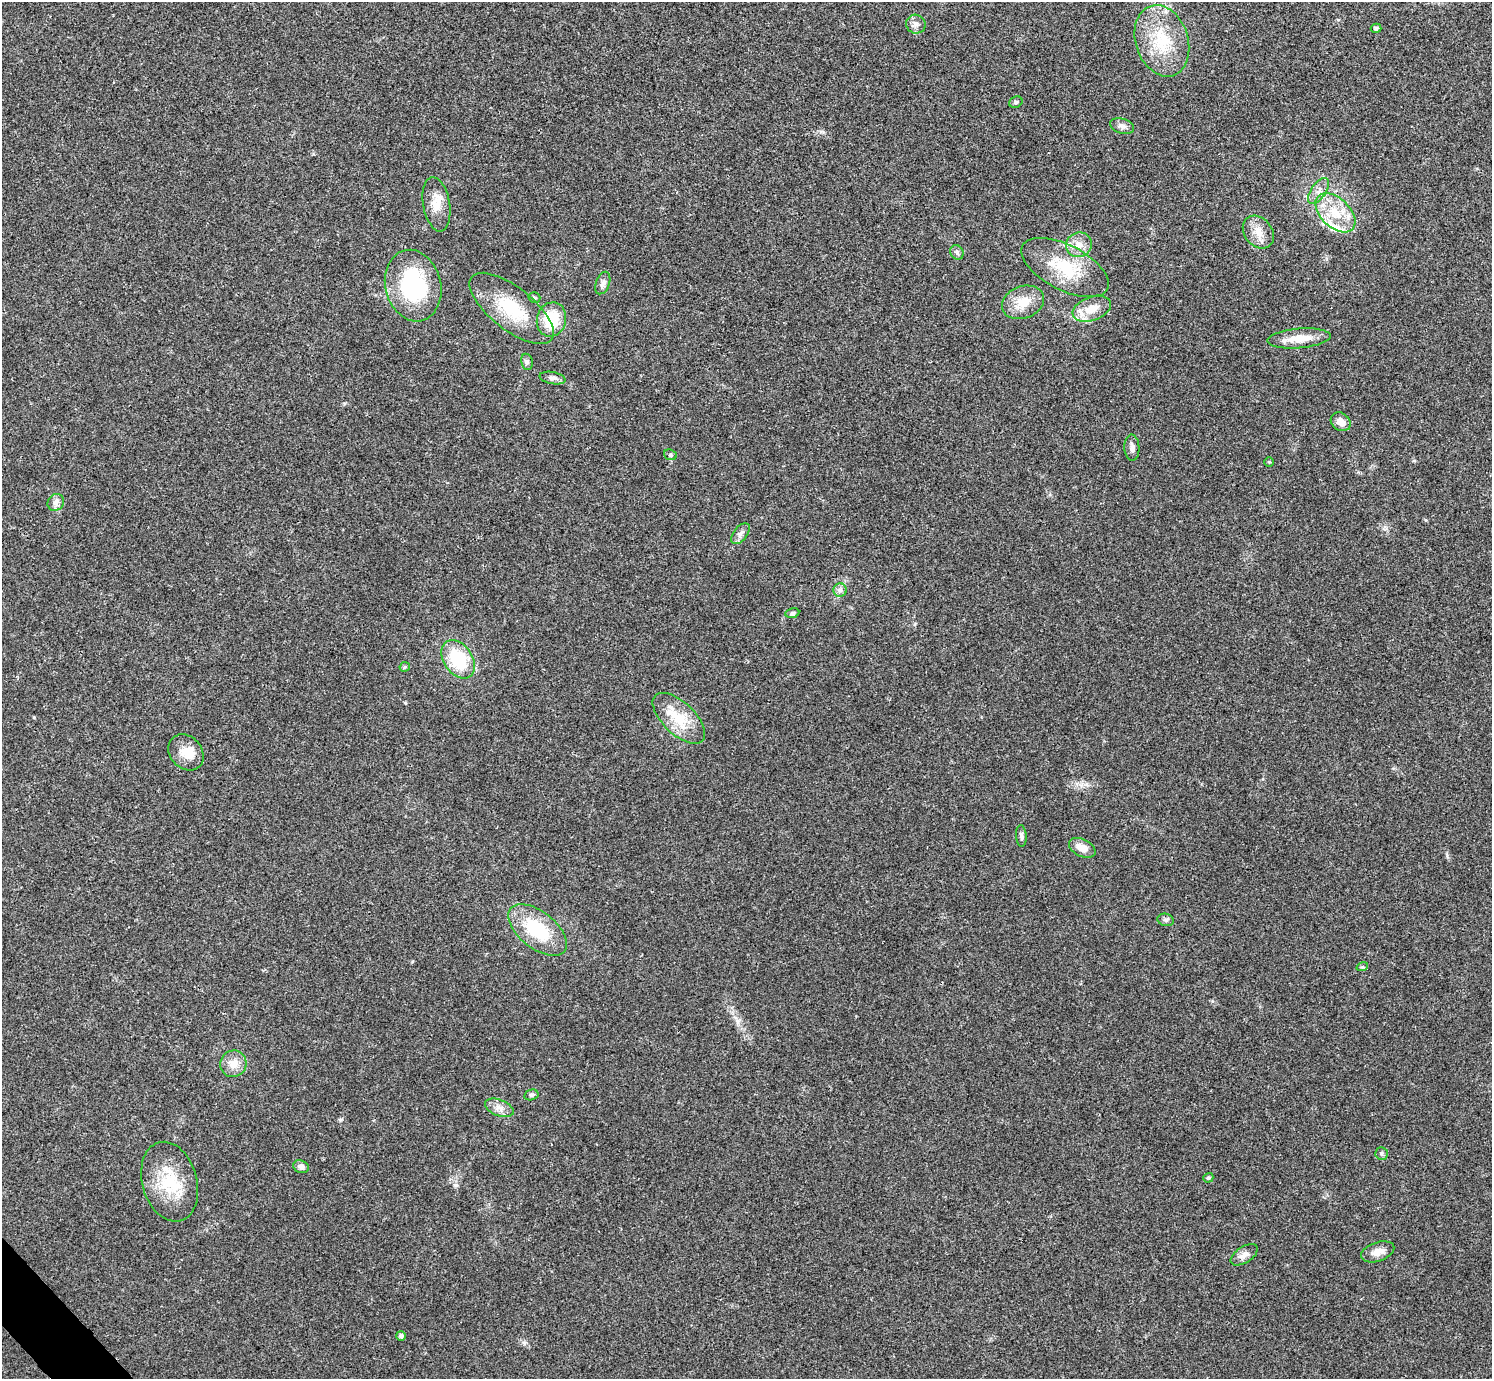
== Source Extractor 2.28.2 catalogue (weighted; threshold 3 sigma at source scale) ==
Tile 7 of 4 x 4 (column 3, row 2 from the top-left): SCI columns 2984-4473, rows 2914-4290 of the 5969 x 5967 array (HDU 1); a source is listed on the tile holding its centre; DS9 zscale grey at full resolution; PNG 1494 x 1381 px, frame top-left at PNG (2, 2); each listed source drawn as its Kron ellipse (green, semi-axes under 4 px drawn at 4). Shown black and unused: <1% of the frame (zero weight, under 3 of 4 exposures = <1% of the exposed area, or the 3 px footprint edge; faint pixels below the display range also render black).
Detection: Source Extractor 2.28.2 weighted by HDU 2 'WHT'; one run over the whole footprint, this tile lists its part. Background 0.021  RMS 0.0043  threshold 0.0195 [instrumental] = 3 sigma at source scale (4.5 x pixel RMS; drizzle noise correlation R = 1.50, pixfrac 1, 0.05/0.05 arcsec/px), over >= 5 px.
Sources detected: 53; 4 inside a brighter listed object's ellipse — not listed separately; the other 49 listed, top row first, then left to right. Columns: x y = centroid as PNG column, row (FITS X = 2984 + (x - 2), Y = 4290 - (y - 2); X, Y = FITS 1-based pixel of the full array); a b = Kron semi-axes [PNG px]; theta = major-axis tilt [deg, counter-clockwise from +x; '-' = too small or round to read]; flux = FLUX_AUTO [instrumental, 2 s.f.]
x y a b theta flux
916 24 10 9 - 2.2
1376 28 5 4 - 1.1
1162 41 36 26 -72 22
1016 102 7 5 28 0.84
1122 126 12 7 -16 2
1318 191 15 7 56 2.9
436 204 27 13 -80 6.8
1335 213 24 14 -43 12
1258 232 18 13 -50 5.6
1079 245 13 12 - 4.7
957 252 7 6 - 1.2
1065 267 48 22 -27 22
603 283 12 6 69 1.8
413 286 36 28 -76 42
534 298 6 5 - 0.72
1023 302 22 16 20 8.4
511 308 51 21 -38 23
1092 309 20 11 20 6.7
551 319 17 14 75 16
1299 338 32 9 5 8.2
527 362 8 5 -80 1.1
553 378 13 6 -11 1.8
1341 422 10 8 -37 3.3
1132 448 13 7 -88 2
670 455 6 5 - 0.77
1269 462 5 4 - 0.47
56 502 9 7 48 2
740 534 12 6 52 1.9
840 590 6 6 - 1.4
792 613 7 5 11 1
458 659 21 14 -56 22
405 667 5 4 - 0.49
679 718 33 16 -44 13
186 752 19 16 -48 6.1
1021 836 11 5 -87 1.2
1082 848 14 8 -27 4.2
1166 920 8 6 -15 1.1
538 930 34 18 -38 23
1362 967 6 3 17 0.55
233 1064 13 13 - 5.1
531 1095 7 5 14 0.95
499 1108 15 8 -20 3
1381 1153 6 6 - 0.89
301 1167 8 6 -18 1.7
1208 1178 5 4 - 0.81
170 1182 40 27 -74 22
1378 1252 17 9 20 4.1
1244 1255 15 8 33 2.9
401 1336 5 5 - 1.3
Unlisted compact peaks at least as high as the median listed source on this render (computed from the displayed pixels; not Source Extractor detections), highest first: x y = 340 1120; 738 1021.